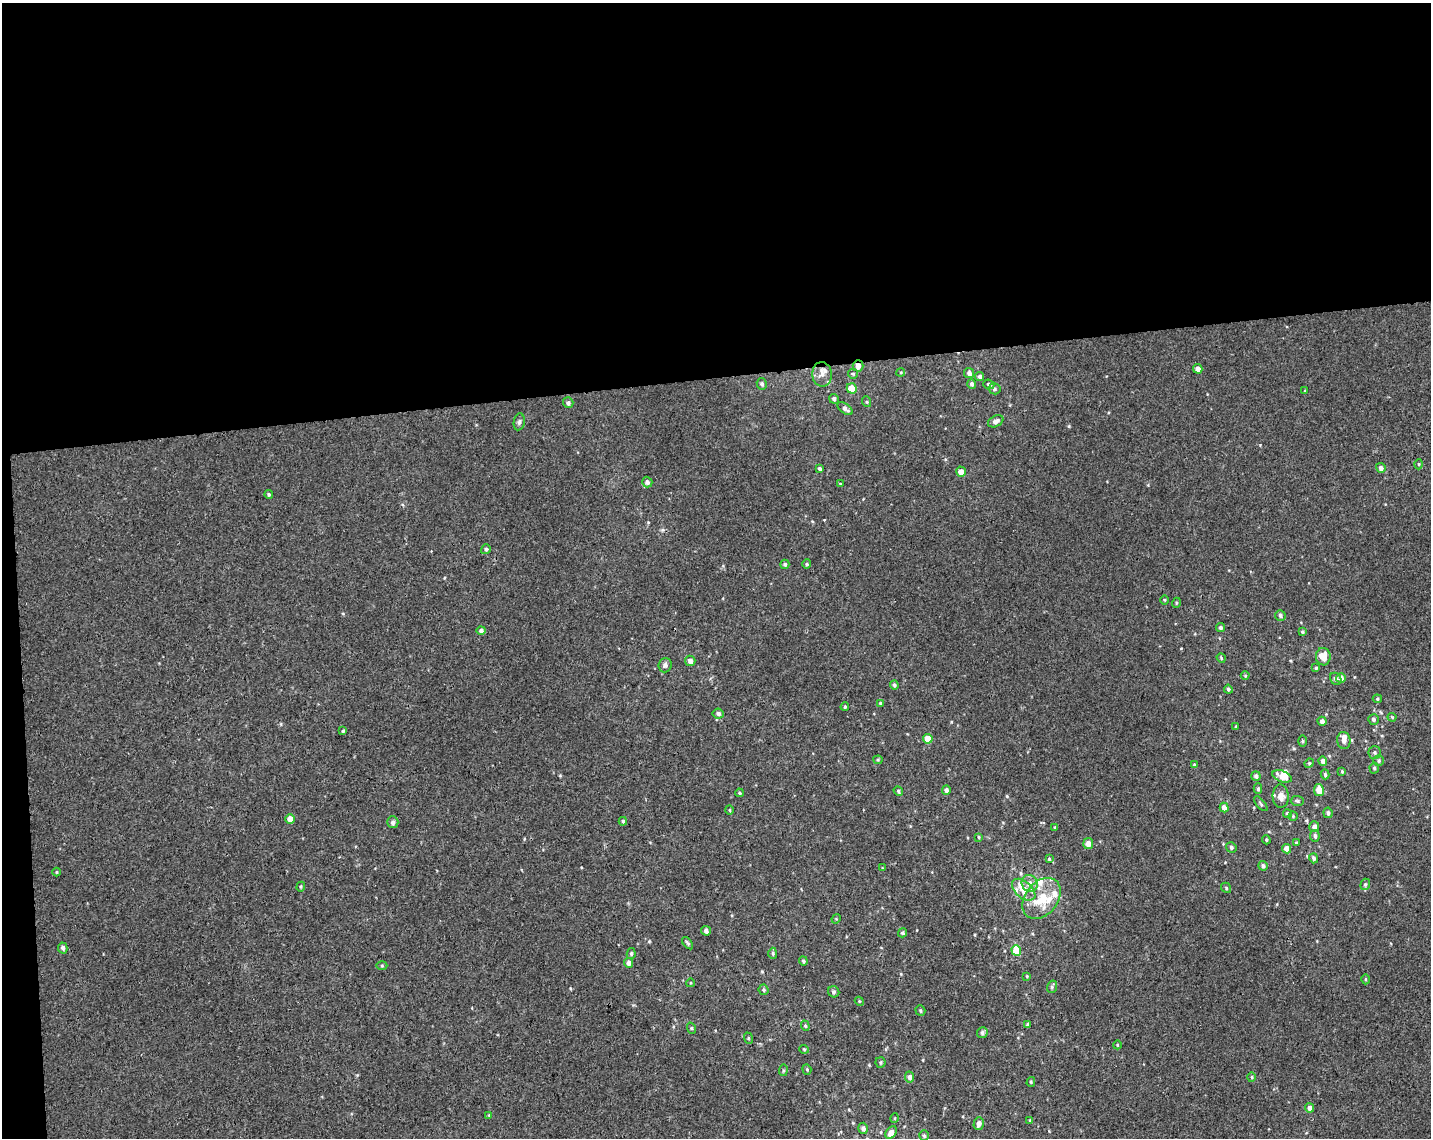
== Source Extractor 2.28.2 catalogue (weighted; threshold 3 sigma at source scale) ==
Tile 1 of 3 x 4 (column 1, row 1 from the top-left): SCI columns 17-1445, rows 3467-4602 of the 4361 x 4660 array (HDU 1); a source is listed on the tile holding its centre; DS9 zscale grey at full resolution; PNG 1433 x 1140 px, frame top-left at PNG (2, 3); each listed source drawn as its Kron ellipse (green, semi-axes under 4 px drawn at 4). Shown black and unused: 34% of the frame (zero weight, under 3 of 4 exposures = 5% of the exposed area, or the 3 px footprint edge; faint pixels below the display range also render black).
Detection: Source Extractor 2.28.2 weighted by HDU 2 'WHT'; one run over the whole footprint, this tile lists its part. Background 0.00155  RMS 0.004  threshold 0.018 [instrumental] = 3 sigma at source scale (4.5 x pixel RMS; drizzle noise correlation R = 1.50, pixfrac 1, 0.0396/0.0396 arcsec/px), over >= 5 px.
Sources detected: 155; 11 inside a brighter listed object's ellipse — not listed separately; the other 144 listed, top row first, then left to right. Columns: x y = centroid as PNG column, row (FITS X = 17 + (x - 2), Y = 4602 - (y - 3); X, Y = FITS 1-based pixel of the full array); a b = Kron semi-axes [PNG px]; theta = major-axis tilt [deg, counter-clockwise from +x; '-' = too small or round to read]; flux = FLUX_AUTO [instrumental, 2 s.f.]
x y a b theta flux
858 366 6 5 - 2.3
1198 369 5 4 - 2.3
901 372 4 3 - 0.38
969 373 5 5 - 1.3
822 374 12 9 -86 2.6
853 374 5 4 - 0.57
980 376 4 4 - 1.2
762 384 6 5 - 1
972 384 5 4 - 1.1
989 384 5 4 - 0.97
852 388 5 5 - 6.7
994 389 6 5 - 0.94
1305 391 4 3 - 0.38
834 399 5 4 - 1
867 402 5 3 - 0.41
568 403 5 5 - 1.2
845 409 9 4 -36 1.5
996 421 8 5 27 1.8
519 422 8 5 79 0.96
1419 464 5 3 - 0.4
1381 468 5 5 - 1.6
820 469 4 4 - 0.96
961 472 5 4 - 3.1
647 482 5 5 - 1.4
840 484 4 3 - 0.29
269 494 4 4 - 0.58
486 549 5 5 - 0.78
785 564 5 4 - 0.81
807 564 4 4 - 0.49
1164 600 5 3 - 0.39
1176 603 5 3 - 0.41
1280 615 5 5 - 0.97
1220 628 4 4 - 0.85
481 631 4 4 - 1.5
1302 632 4 3 - 0.63
1323 657 9 7 -83 5.5
1221 658 5 4 - 0.43
690 661 5 5 - 1.7
665 665 7 6 - 1.1
1316 668 4 4 - 0.56
1245 676 4 3 - 0.33
1341 678 5 4 - 1.8
1336 679 6 5 - 1.2
894 685 4 4 - 0.89
1228 689 4 4 - 0.71
1377 699 5 4 - 0.54
880 703 4 3 - 0.39
845 707 4 3 - 0.47
718 713 5 5 - 1.2
1392 717 4 3 - 0.48
1373 719 5 5 - 1.1
1322 721 4 4 - 1.5
1236 726 4 3 - 0.41
343 731 3 3 - 0.49
928 739 5 4 - 6.9
1344 740 8 6 -82 2.3
1302 741 6 4 -90 0.49
1375 752 6 6 - 0.98
878 760 4 4 - 0.46
1323 761 4 4 - 2.1
1379 761 5 5 - 0.7
1309 763 5 4 - 0.55
1194 765 4 3 - 0.48
1374 768 5 4 - 0.67
1342 772 4 3 - 0.53
1325 774 5 4 - 0.65
1256 776 5 4 - 1.2
1282 776 10 5 -20 3.8
1258 789 5 4 - 0.72
946 790 4 4 - 1.4
1319 790 6 5 - 4.7
898 791 5 4 - 0.53
739 793 4 3 - 0.52
1281 796 11 8 -88 3
1298 801 6 5 - 0.66
1261 804 9 3 -51 0.61
1224 807 5 4 - 2.5
729 810 4 3 - 0.36
1287 813 4 4 - 0.76
1328 813 5 4 - 1.1
1293 816 4 4 - 0.47
290 819 5 4 - 3.4
623 821 4 3 - 0.64
393 822 6 5 - 1.2
1055 827 4 3 - 0.37
1314 827 5 5 - 1.7
1315 836 6 5 - 0.91
979 837 4 3 - 0.47
1266 840 4 4 - 0.42
1088 843 5 5 - 2.7
1296 843 4 4 - 0.4
1231 847 5 5 - 0.85
1287 849 5 4 - 3.2
1314 858 5 4 - 0.81
1049 859 4 3 - 0.51
1263 866 5 4 - 1.2
882 868 3 3 - 0.28
57 872 4 3 - 0.41
1030 884 9 7 -62 2.7
1365 884 6 4 69 0.56
301 887 5 4 - 0.48
1226 888 5 4 - 0.53
1024 890 14 8 -41 5.5
1041 898 23 16 51 13
836 919 5 4 - 0.43
706 931 5 5 - 1.2
902 933 4 4 - 0.89
688 943 7 3 -50 0.62
63 948 5 4 - 1.2
1016 950 5 4 - 8.3
773 953 5 4 - 0.58
631 954 5 4 - 0.65
803 961 4 4 - 0.69
628 963 5 4 - 1.7
382 966 5 3 - 0.43
1027 976 4 3 - 0.31
1365 979 5 3 - 0.39
690 983 4 3 - 0.34
1052 987 6 5 - 0.73
763 990 5 4 - 0.63
834 992 6 5 - 0.89
859 1001 4 3 - 0.35
920 1011 5 5 - 0.6
1028 1025 4 3 - 1.1
805 1026 5 4 - 0.5
691 1028 6 3 -71 0.43
982 1033 5 5 - 0.94
748 1038 6 3 -72 0.41
1117 1045 4 3 - 0.32
804 1049 4 4 - 0.43
881 1062 5 5 - 0.6
807 1069 5 4 - 0.51
783 1070 6 3 83 0.47
909 1077 5 4 - 1.3
1252 1077 5 3 - 0.41
1031 1082 5 4 - 0.54
1309 1108 4 4 - 2
489 1115 4 4 - 0.34
895 1118 5 3 - 0.33
1030 1120 4 2 - 0.36
979 1124 6 5 - 1.8
863 1128 5 5 - 1.3
891 1132 7 5 54 3.1
924 1136 5 4 - 0.77
Overlapping masked pixels (flux is a lower limit): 1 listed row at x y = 858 366
Isophote crosses this tile's border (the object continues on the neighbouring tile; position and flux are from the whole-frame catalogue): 1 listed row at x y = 891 1132